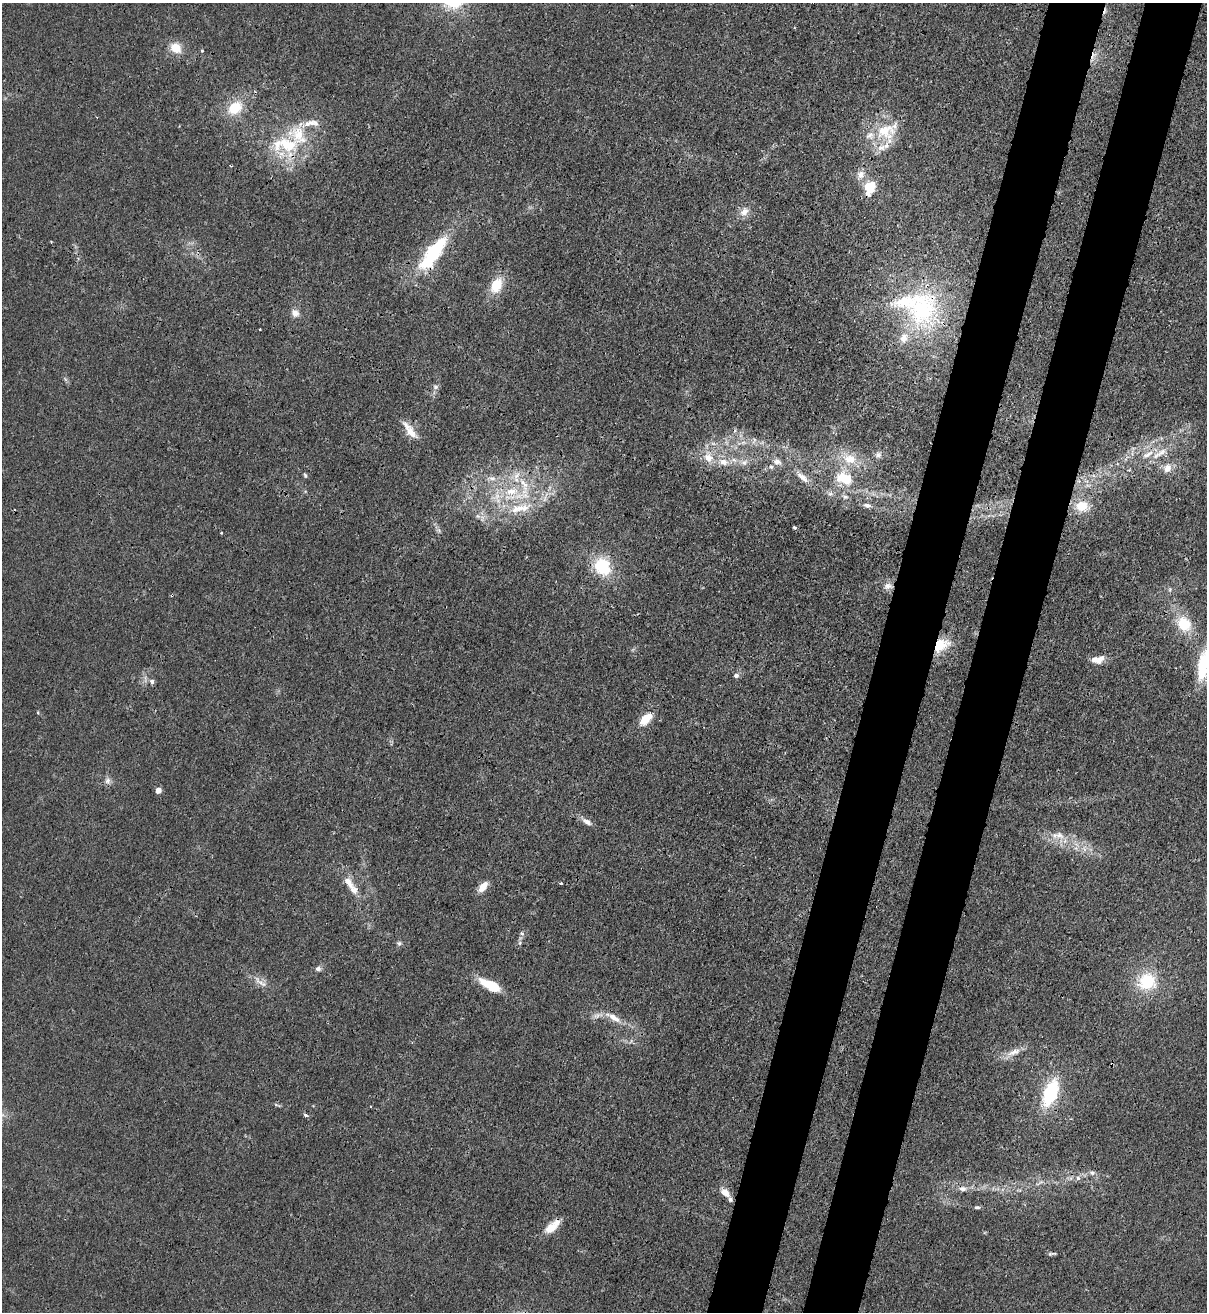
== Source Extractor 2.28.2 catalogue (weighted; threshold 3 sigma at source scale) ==
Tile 10 of 4 x 4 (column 2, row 3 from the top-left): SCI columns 1551-2755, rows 1342-2651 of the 5386 x 5315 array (HDU 1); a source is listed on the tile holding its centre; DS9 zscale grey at full resolution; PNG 1209 x 1314 px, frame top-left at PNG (2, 3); no overlay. Shown black and unused: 9% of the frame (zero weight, under 3 of 4 exposures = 7% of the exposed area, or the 3 px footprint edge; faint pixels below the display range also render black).
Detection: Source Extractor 2.28.2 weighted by HDU 2 'WHT'; one run over the whole footprint, this tile lists its part. Background 0.0226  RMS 0.0029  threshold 0.013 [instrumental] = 3 sigma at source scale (4.5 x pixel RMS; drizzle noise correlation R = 1.50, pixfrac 1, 0.05/0.05 arcsec/px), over >= 5 px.
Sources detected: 94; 1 too faint to see at this stretch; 1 inside a brighter object's white glare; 2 cosmic-ray / hot-pixel residue — not listed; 15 inside a brighter listed object's ellipse — not listed separately; the other 75 listed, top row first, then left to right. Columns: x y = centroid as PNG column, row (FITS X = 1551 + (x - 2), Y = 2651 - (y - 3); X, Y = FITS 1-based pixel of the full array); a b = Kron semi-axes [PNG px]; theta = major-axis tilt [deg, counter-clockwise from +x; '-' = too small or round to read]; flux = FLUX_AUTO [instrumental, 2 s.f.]
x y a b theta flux
176 48 13 11 -34 4.7
202 51 4 3 - 0.31
235 108 20 15 39 7.6
311 123 32 8 18 4.2
885 131 30 26 -47 13
288 145 33 24 -43 17
861 175 12 11 - 2.4
870 187 7 5 69 29
744 212 13 10 43 2.5
433 252 49 16 53 23
496 285 17 11 64 7.1
923 310 54 38 74 39
295 313 11 9 -45 1.9
260 329 3 2 - 0.36
436 387 7 6 - 0.79
410 431 28 9 -53 4
754 440 9 5 62 0.83
743 442 7 4 1 0.74
1159 453 29 7 33 3.9
878 455 9 8 - 1
708 457 14 11 -69 4
850 459 20 14 -11 6.6
724 462 13 9 -19 3
744 462 10 8 26 1.7
777 462 12 8 -16 1.7
1167 468 12 11 - 2.7
305 475 8 4 -73 0.47
802 477 20 7 -42 2.6
492 478 10 6 -9 1.5
841 478 17 14 64 6.5
512 491 22 13 12 9
830 494 8 6 11 0.9
845 497 9 6 -14 0.9
867 505 12 6 -12 1.3
1082 506 16 13 -5 6.2
520 508 34 13 17 9.6
478 516 6 6 - 0.75
794 527 3 3 - 0.49
439 530 8 6 -35 0.73
221 533 3 3 - 0.21
602 567 18 15 -56 14
888 586 12 8 -4 1.9
1184 624 19 16 -50 8.8
941 645 19 12 30 8
1100 658 15 8 49 2.1
1203 663 38 15 75 13
736 675 6 6 - 1
152 681 7 6 - 0.87
38 712 5 3 - 0.26
645 719 17 9 46 4.7
107 781 8 8 - 1.3
158 790 5 4 - 3.1
587 822 14 6 -31 1.7
1059 835 15 10 -21 3.2
348 882 17 9 -53 3.2
561 883 3 3 - 0.66
483 887 12 7 49 3.4
522 933 7 4 -22 0.55
399 943 7 6 - 0.66
318 969 8 6 0 0.94
1147 981 21 19 6 13
260 982 25 7 -36 2.6
491 985 18 7 -26 13
614 1018 20 8 -34 3.3
1014 1052 24 8 24 3.2
1051 1093 28 13 68 19
306 1115 5 4 - 0.72
1092 1173 8 6 -16 0.95
1078 1178 6 5 - 0.83
1040 1183 14 3 31 0.89
963 1189 12 7 2 1.7
725 1193 12 8 -39 2.8
977 1207 8 4 -4 0.57
551 1228 19 11 37 4
1052 1254 11 3 6 0.57
Overlapping masked pixels (flux is a lower limit): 6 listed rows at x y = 288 145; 870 187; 433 252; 923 310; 888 586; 941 645
Isophote crosses this tile's border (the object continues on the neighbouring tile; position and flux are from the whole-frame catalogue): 1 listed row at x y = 1203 663